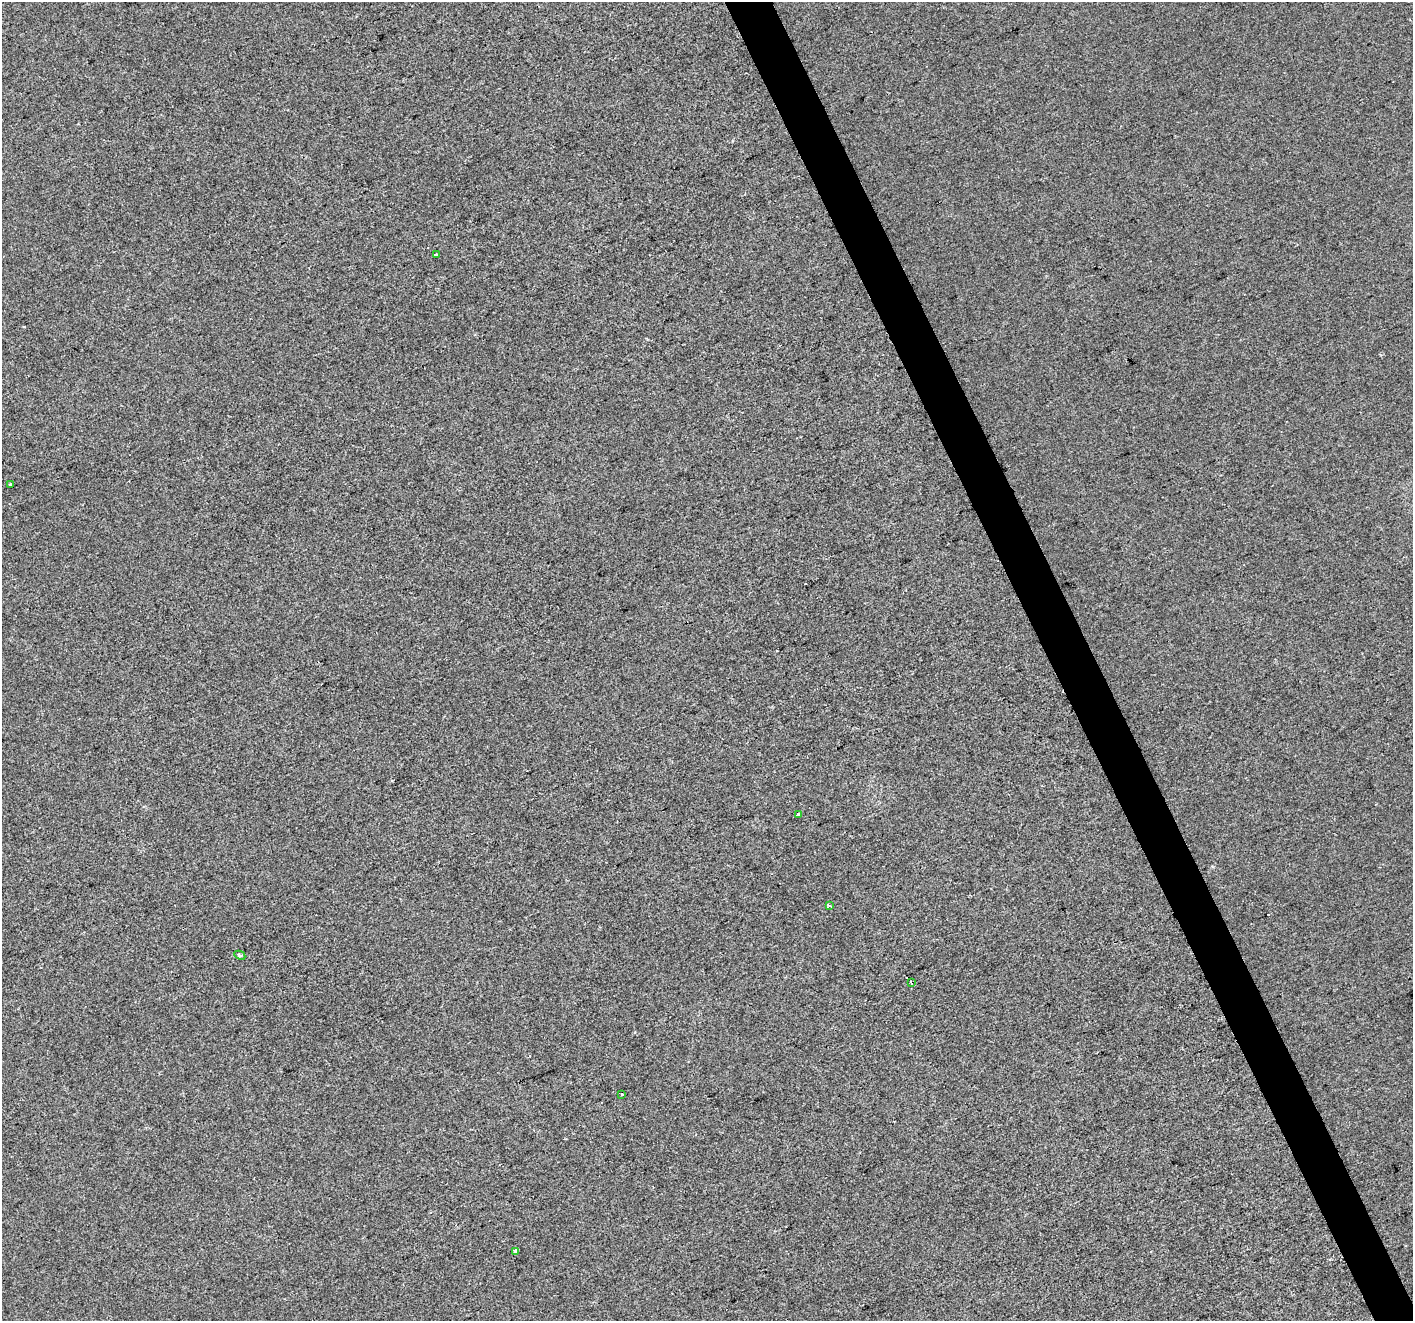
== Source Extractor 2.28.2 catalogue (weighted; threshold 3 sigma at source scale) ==
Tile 6 of 4 x 4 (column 2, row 2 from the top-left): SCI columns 1413-2823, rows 2781-4099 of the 5644 x 5504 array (HDU 1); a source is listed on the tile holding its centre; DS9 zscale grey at full resolution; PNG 1415 x 1323 px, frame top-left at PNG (2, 2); each listed source drawn as its Kron ellipse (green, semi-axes under 4 px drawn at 4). Shown black and unused: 3% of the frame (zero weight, under 2 of 3 exposures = <1% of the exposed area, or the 3 px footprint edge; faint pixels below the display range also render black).
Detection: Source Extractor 2.28.2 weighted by HDU 2 'WHT'; one run over the whole footprint, this tile lists its part. Background -3.68e-04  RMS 0.0056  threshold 0.0253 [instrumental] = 3 sigma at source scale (4.5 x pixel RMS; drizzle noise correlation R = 1.50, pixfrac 1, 0.0396/0.0396 arcsec/px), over >= 5 px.
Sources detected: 9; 1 cosmic-ray / hot-pixel residue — neither listed nor drawn; the other 8 listed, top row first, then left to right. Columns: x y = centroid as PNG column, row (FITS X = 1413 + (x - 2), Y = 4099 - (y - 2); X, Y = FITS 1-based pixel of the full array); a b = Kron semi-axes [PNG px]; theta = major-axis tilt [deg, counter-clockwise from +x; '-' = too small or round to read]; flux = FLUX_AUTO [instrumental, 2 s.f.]
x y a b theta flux
436 254 4 3 - 5.2
10 485 3 3 - 28
798 814 4 3 - 0.78
829 906 3 3 - 1.8
240 955 6 4 -26 0.83
911 982 4 3 - 2.3
622 1094 3 2 - 0.92
515 1251 4 3 - 2.4